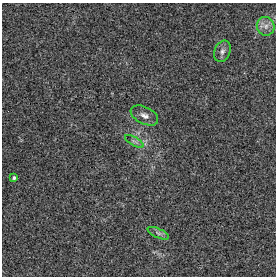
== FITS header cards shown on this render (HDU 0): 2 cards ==
NAXIS1  =                  274 / length of data axis 1
NAXIS2  =                  274 / length of data axis 2

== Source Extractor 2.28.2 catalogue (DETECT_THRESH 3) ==
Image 274 x 274 px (HDU 0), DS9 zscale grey, 1 PNG px = 1 image px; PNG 278 x 278 px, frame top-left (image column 1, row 274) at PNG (2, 3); each listed source drawn as its Kron ellipse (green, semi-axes under 4 px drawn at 4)
Background 9.47e-04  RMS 0.007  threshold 0.0209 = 3 sigma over >= 5 px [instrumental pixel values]
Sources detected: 6; all 6 listed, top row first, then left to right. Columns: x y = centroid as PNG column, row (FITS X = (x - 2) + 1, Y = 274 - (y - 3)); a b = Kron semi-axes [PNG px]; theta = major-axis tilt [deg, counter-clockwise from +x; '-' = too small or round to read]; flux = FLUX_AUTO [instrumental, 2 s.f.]
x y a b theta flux
266 26 9 9 - 2.8
222 51 11 8 68 2
144 115 15 8 -27 2.8
134 141 10 4 -30 1.3
14 178 4 3 - 0.96
158 233 12 4 -24 1.4